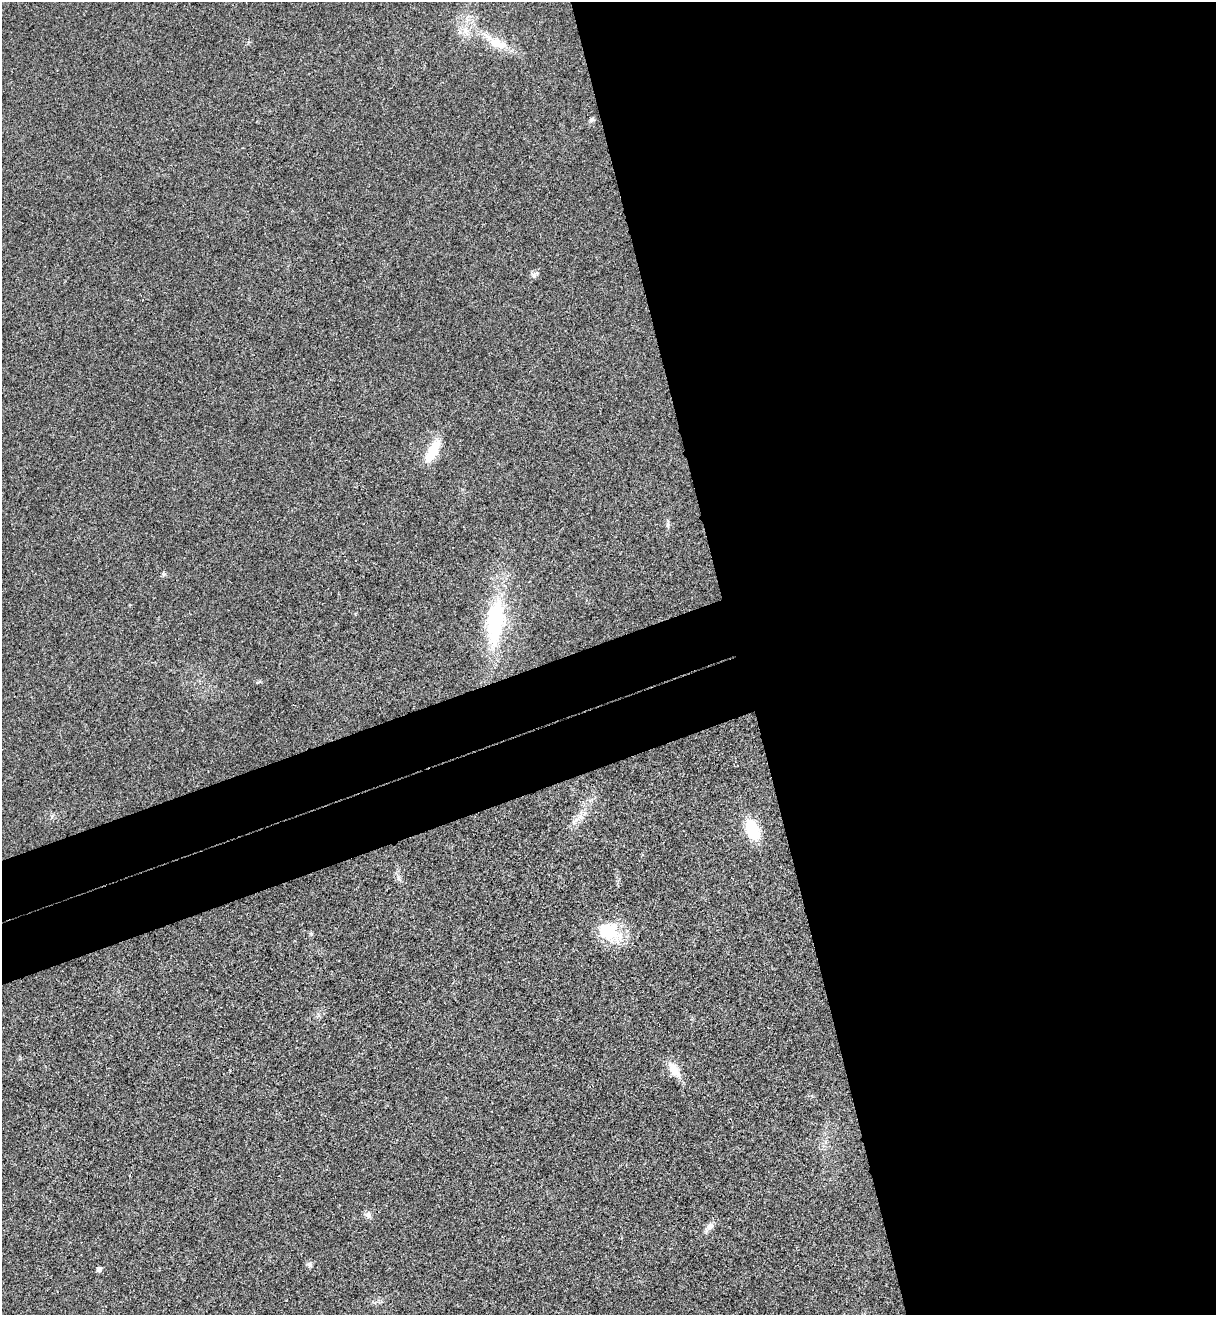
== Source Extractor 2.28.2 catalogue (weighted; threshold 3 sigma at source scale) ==
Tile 8 of 4 x 4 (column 4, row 2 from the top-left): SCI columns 3812-5025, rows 2682-3994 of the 5322 x 5365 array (HDU 1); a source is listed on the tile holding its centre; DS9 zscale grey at full resolution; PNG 1218 x 1317 px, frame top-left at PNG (2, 2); no overlay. Shown black and unused: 45% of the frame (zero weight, under 3 of 4 exposures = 6% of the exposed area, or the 3 px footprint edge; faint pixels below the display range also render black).
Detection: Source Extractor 2.28.2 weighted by HDU 2 'WHT'; one run over the whole footprint, this tile lists its part. Background 0.0194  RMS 0.0064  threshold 0.0286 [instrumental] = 3 sigma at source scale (4.5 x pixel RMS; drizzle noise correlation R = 1.50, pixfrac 1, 0.05/0.05 arcsec/px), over >= 5 px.
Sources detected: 17; all 17 listed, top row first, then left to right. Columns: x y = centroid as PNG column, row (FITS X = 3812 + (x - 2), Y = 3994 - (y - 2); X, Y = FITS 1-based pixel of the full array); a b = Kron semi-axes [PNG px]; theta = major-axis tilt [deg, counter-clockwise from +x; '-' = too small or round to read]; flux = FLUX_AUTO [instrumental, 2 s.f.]
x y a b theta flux
468 17 8 4 44 1.8
465 30 11 8 -66 5.1
498 43 31 13 -19 15
592 119 7 5 11 1.3
534 275 7 7 - 1.8
433 451 33 12 62 15
668 524 8 5 84 1.5
495 621 55 20 84 66
575 820 18 7 44 5
752 830 20 11 -68 29
608 931 28 19 -22 30
311 934 6 5 - 1.1
674 1070 23 10 -55 9.4
368 1215 9 7 -88 2.7
710 1226 10 9 - 3.5
310 1265 7 6 - 1.7
99 1269 5 5 - 2.4